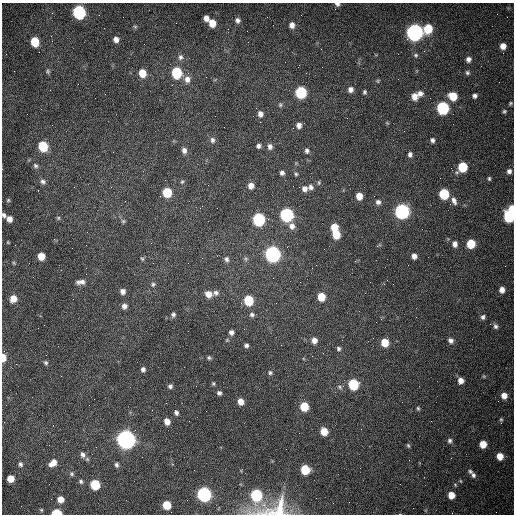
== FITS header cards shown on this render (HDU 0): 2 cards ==
NAXIS1  =                  512 /fastest changing axis
NAXIS2  =                  512 /next to fastest changing axis

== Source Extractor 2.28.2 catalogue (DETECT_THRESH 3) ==
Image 512 x 512 px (HDU 0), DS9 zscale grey, 1 PNG px = 1 image px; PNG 516 x 516 px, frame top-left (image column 1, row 512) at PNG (2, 3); no overlay
Background 1530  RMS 24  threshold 70.9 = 3 sigma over >= 5 px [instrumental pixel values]
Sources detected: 152; all 152 listed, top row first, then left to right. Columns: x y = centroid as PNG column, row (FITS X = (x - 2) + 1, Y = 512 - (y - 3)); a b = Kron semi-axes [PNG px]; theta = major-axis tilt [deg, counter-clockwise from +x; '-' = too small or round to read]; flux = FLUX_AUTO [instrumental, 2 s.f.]
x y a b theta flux
337 4 6 4 -11 4.1e+03
79 12 8 7 - 2.3e+05
206 18 5 5 - 8.7e+03
237 20 7 6 - 5.7e+03
212 23 7 6 - 2.3e+04
292 25 6 6 - 8.9e+03
135 27 5 5 - 2.3e+03
428 29 7 6 - 4.8e+04
414 32 8 7 - 7.3e+05
51 36 3 2 - 1.1e+03
116 39 6 6 - 8.0e+03
35 42 7 6 - 4.5e+04
503 46 6 6 - 1.1e+04
416 55 6 6 - 3.1e+03
181 57 8 7 - 5.7e+03
468 59 6 6 - 6.4e+03
48 71 6 6 - 2.6e+03
142 73 7 6 - 2.6e+04
176 73 7 6 - 9.6e+04
467 73 6 5 - 3.2e+03
187 79 9 8 - 9.8e+03
378 81 6 5 - 2.3e+03
350 89 7 6 - 7.7e+03
301 92 7 6 - 1.3e+05
364 92 6 4 88 2.9e+03
420 93 8 7 - 8.2e+03
105 94 2 2 - 8.5e+02
414 96 8 6 -74 1.2e+04
453 96 7 6 - 3.2e+04
474 96 5 4 - 4.7e+03
510 103 5 4 - 2.0e+03
280 105 7 5 77 3.0e+03
443 108 7 7 - 2.0e+05
504 111 4 4 - 2.4e+03
260 114 7 6 - 7.5e+03
387 123 7 4 -45 1.7e+03
299 125 6 6 - 7.9e+03
293 128 3 2 - 8.2e+02
212 140 8 6 -88 5.1e+03
432 140 5 4 - 4.1e+03
43 146 7 6 - 7.0e+04
258 146 5 5 - 4.6e+03
270 146 7 6 - 6.8e+03
184 150 7 6 - 6.7e+03
307 151 7 6 - 4.5e+03
410 154 6 5 - 5.0e+03
35 166 7 6 - 3.7e+03
462 167 7 6 - 5.9e+04
509 171 6 6 - 5.4e+03
282 173 5 5 - 4.8e+03
296 174 5 4 - 2.4e+03
489 178 5 4 - 2.4e+03
43 182 8 7 - 5.0e+03
182 182 6 4 66 2.4e+03
319 183 6 4 72 2.2e+03
251 186 6 6 - 1.1e+04
299 187 2 2 - 9.5e+02
311 187 7 6 - 5.4e+03
305 189 7 7 - 7.5e+03
167 192 6 6 - 6.0e+04
444 194 7 6 - 8.6e+04
359 196 6 5 - 1.9e+04
8 200 5 5 - 2.2e+03
454 201 10 6 -68 7.6e+03
378 202 8 7 - 6.0e+03
512 209 6 4 -84 4.9e+04
402 211 7 7 - 4.4e+05
4 215 7 5 -55 4.1e+03
287 215 7 7 - 2.6e+05
509 216 7 6 - 1.2e+05
58 218 6 5 - 2.3e+03
9 219 6 5 - 9.7e+03
259 219 7 6 - 2.0e+05
123 221 6 6 - 2.6e+03
292 226 8 7 - 8.7e+03
334 227 6 6 - 2.7e+04
336 234 6 6 - 3.4e+04
8 242 4 3 - 1.4e+03
455 244 7 6 - 7.8e+03
471 244 6 6 - 4.7e+04
273 254 7 7 - 5.5e+05
41 256 6 5 - 2.1e+04
414 256 6 5 - 8.4e+03
142 259 5 4 - 2.0e+03
226 259 7 6 - 4.4e+03
14 263 5 4 - 1.9e+03
80 282 11 6 1 7.8e+03
153 284 6 5 - 2.9e+03
502 290 5 5 - 9.0e+03
123 291 6 5 - 7.4e+03
216 293 6 6 - 4.9e+03
209 294 7 6 - 1.3e+04
321 297 6 6 - 3.3e+04
13 299 7 6 - 1.6e+04
249 300 7 6 - 6.7e+04
276 303 2 2 - 1.2e+03
124 306 6 5 - 6.3e+03
173 315 6 5 - 3.7e+03
252 315 6 6 - 4.3e+03
483 317 6 5 - 4.3e+03
381 319 3 3 - 1.5e+03
495 326 7 6 - 4.5e+03
231 332 5 5 - 5.6e+03
314 340 7 7 - 1.0e+04
451 340 7 6 - 6.0e+03
385 342 6 6 - 3.1e+04
246 345 5 5 - 3.9e+03
339 349 5 5 - 3.4e+03
3 358 6 4 -87 2.0e+04
209 358 6 4 -25 2.6e+03
46 363 6 5 - 3.0e+03
143 369 5 5 - 4.7e+03
270 373 6 6 - 3.4e+03
484 376 5 4 - 1.8e+03
461 380 6 6 - 1.1e+04
213 383 5 4 - 2.1e+03
353 384 7 6 - 1.0e+05
170 386 5 5 - 4.1e+03
219 393 5 5 - 4.2e+03
504 396 6 6 - 1.3e+04
241 402 6 5 - 1.4e+04
304 406 6 6 - 4.4e+04
418 408 6 5 - 2.6e+03
176 413 5 5 - 4.4e+03
501 419 6 4 -69 2.3e+03
167 421 6 5 - 1.2e+04
324 431 6 5 - 2.5e+04
126 439 8 7 - 1.3e+06
450 441 7 6 - 4.6e+03
483 444 6 5 - 2.4e+04
408 445 7 4 -63 2.5e+03
83 455 9 7 -58 6.8e+03
500 456 6 5 - 1.9e+04
53 463 9 6 40 1.4e+04
20 464 6 5 - 3.7e+03
116 465 6 5 - 3.7e+03
305 469 6 6 - 5.9e+04
470 471 7 5 -32 3.3e+03
72 474 6 6 - 3.2e+03
473 475 7 6 - 4.4e+03
10 479 6 5 - 2.1e+04
81 481 6 5 - 3.2e+03
95 484 6 6 - 7.5e+04
204 494 7 7 - 4.1e+05
256 495 7 6 - 1.5e+05
451 495 6 5 - 2.0e+04
316 498 2 2 - 3.3e+03
60 499 6 6 - 1.5e+04
167 505 6 6 - 4.1e+04
273 509 54 22 11 8.3e+04
41 510 5 4 - 1.9e+03
57 513 6 4 0 6.4e+04
At the frame edge (FLAGS 8, measured only in part): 6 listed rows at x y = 337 4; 512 209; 4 215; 3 358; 273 509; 57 513